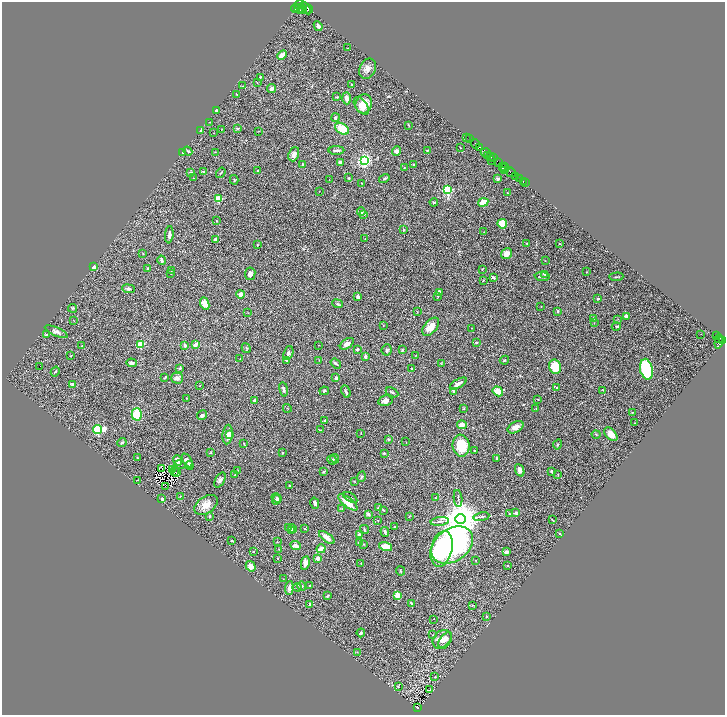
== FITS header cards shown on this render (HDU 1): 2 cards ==
NAXIS1  =                 1446
NAXIS2  =                 1426

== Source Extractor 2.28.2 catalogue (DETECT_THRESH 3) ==
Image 1446 x 1426 px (HDU 1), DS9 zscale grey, zoomed out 1/2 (1 PNG px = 2 x 2 image px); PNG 727 x 717 px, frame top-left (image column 2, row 1426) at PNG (2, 2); each listed source drawn as its Kron ellipse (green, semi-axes under 4 px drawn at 4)
Background 0.829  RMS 0.028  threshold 0.0841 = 3 sigma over >= 5 px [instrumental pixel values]
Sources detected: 349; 41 cannot appear on this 1/2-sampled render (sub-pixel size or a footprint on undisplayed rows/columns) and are neither listed nor drawn; the other 308 listed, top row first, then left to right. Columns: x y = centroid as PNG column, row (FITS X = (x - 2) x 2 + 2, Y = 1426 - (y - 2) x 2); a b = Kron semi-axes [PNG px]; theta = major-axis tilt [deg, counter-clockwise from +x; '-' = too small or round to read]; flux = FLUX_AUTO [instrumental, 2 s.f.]
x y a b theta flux
299 4 5 3 - 13000
295 8 4 3 - 1900
299 8 4 2 - 3300
302 8 3 2 - 2900
306 8 6 4 -59 15000
308 9 4 2 - 4000
300 10 3 2 - 2600
318 26 5 3 - 17
347 48 2 1 - 2.2
282 55 5 3 - 44
368 69 10 8 65 29
260 77 2 2 - 7.7
257 83 3 2 - 1.7
352 85 3 2 - 2.6
242 86 4 3 - 4
272 88 4 3 - 16
236 94 3 2 - 2.8
337 97 4 2 - 3.6
347 98 6 3 -87 36
364 104 9 8 - 73
361 106 10 5 -54 47
216 110 3 3 - 8.7
335 118 4 4 - 9.1
210 122 2 2 - 1.5
409 125 3 2 - 3.9
237 128 3 2 - 11
222 129 3 2 - 2.4
342 129 7 5 -34 110
201 130 3 2 - 15
259 131 3 2 - 2.3
214 133 2 1 - 1.3
466 137 4 1 - 83
469 138 4 2 - 120
475 144 5 2 - 1500
480 147 3 2 - 900
460 148 2 1 - 2
336 150 8 2 2 12
427 150 3 2 - 2.3
188 151 5 3 - 6.1
396 151 5 4 - 17
215 152 3 2 - 2.3
182 153 3 2 - 4.3
486 153 5 3 - 1300
294 154 7 5 69 21
487 155 3 2 - 1300
491 156 3 2 - 1500
494 158 3 1 - 450
492 160 3 2 - 840
364 161 3 3 - 1700
340 162 3 3 - 22
498 163 4 3 - 1600
302 164 2 2 - 6
413 165 2 2 - 8
503 166 2 1 - 430
505 167 2 1 - 740
404 168 4 2 - 2.6
505 168 4 2 - 440
505 170 2 2 - 560
203 171 3 3 - 6.5
258 171 4 3 - 9.4
191 172 4 2 - 2.7
510 172 6 2 -39 200
221 173 6 2 55 5.2
516 176 3 2 - 1400
193 178 2 2 - 2
349 178 2 2 - 5
384 178 5 3 - 6.9
498 179 3 2 - 15
519 179 2 2 - 370
234 180 5 2 - 3.4
329 180 2 2 - 1.6
523 181 2 1 - 100
362 183 2 1 - 2.1
525 183 2 1 - 37
447 190 3 3 - 710
319 191 2 1 - 1.5
507 193 3 2 - 2.4
218 199 3 3 - 230
434 202 4 3 - 8.5
483 202 5 3 - 74
361 212 4 4 - 11
364 214 4 3 - 7.1
217 221 3 2 - 3.3
502 224 5 4 - 180
403 230 3 3 - 3.4
484 232 2 1 - 1.4
169 235 8 3 85 18
365 238 2 2 - 1.7
216 239 4 3 - 12
527 243 2 1 - 3.6
559 244 2 2 - 5.7
257 245 2 2 - 4.5
143 254 3 2 - 1.8
507 254 6 5 - 28
162 260 5 3 - 11
545 261 2 2 - 1.9
93 267 3 2 - 29
148 268 4 3 - 5.3
482 269 3 2 - 4.5
171 271 3 2 - 3.6
587 272 2 2 - 5.9
171 274 2 1 - 1.1
250 274 6 5 - 16
545 274 4 3 - 14
542 276 7 3 -6 15
493 277 3 3 - 10
616 277 7 1 4 3.8
483 280 4 3 - 3
128 289 6 3 -7 11
439 292 3 3 - 33
241 294 4 3 - 35
438 296 4 3 - 5
358 297 3 3 - 18
598 298 2 2 - 19
205 304 6 4 -67 42
337 304 5 3 - 8.6
541 306 2 1 - 1.9
73 308 4 3 - 6.3
558 311 3 2 - 10
417 312 3 2 - 2.5
248 313 2 2 - 1.6
626 316 2 2 - 79
593 318 3 2 - 3
618 319 3 2 - 2.8
73 320 2 1 - 1.6
594 323 3 2 - 2
383 325 2 1 - 1.5
616 326 4 2 - 3.4
431 327 10 6 49 54
471 328 2 1 - 2.3
56 332 12 4 -24 17
701 334 2 2 - 2
46 335 4 3 - 4.9
717 336 3 2 - 340
719 338 4 2 - 550
722 341 2 2 - 1100
476 342 4 3 - 5.5
719 342 6 3 72 1800
140 344 3 3 - 330
347 344 8 4 35 22
185 345 4 3 - 16
195 345 3 2 - 31
319 345 2 2 - 2.1
82 346 3 2 - 2.6
246 348 5 1 - 3.3
357 349 3 2 - 8.6
387 350 5 5 - 10
402 350 4 3 - 5.5
288 353 7 4 69 13
416 355 2 2 - 2
71 356 3 2 - 3.2
365 356 4 3 - 14
240 359 2 1 - 4.8
286 360 3 2 - 4.3
319 360 3 2 - 2
504 360 4 3 - 5.8
131 363 5 3 - 16
336 363 6 2 -37 11
441 364 3 3 - 3.5
40 367 2 1 - 41
555 367 7 6 - 160
180 368 2 2 - 27
412 368 3 2 - 2.9
646 369 10 6 -77 460
55 372 5 2 - 5.2
165 378 3 2 - 3.6
177 378 6 5 - 18
336 378 3 3 - 12
72 384 4 3 - 7
458 384 9 3 30 23
199 386 2 1 - 1.6
557 388 3 2 - 3.4
284 389 7 3 -80 12
603 390 3 2 - 3.4
324 391 5 3 - 6.3
454 391 3 2 - 7.3
498 391 5 4 - 67
346 392 6 2 -65 11
392 392 7 2 -29 8.2
186 398 2 2 - 1.8
538 399 3 2 - 2.9
255 400 4 3 - 9.6
385 401 7 5 14 22
287 408 4 2 - 2.5
463 409 4 3 - 4.1
536 409 3 2 - 1.9
632 412 2 2 - 4.7
137 414 6 5 - 150
202 415 5 4 - 12
325 421 2 2 - 22
634 423 2 2 - 2.1
462 425 5 4 - 36
515 427 8 5 29 33
97 430 4 3 - 770
320 430 4 2 - 2.6
361 433 3 2 - 1.9
228 434 10 5 83 34
229 434 2 1 - 9.4
596 434 4 3 - 4.4
611 434 8 5 -48 40
388 439 3 3 - 6.2
122 442 4 3 - 6.8
406 442 2 1 - 1.5
244 443 3 2 - 2.4
557 444 5 3 - 5.2
461 446 11 8 -83 150
474 451 2 2 - 2.5
283 452 2 2 - 7.2
211 453 3 3 - 4.4
384 453 2 2 - 9.4
138 458 2 2 - 6.5
335 458 4 3 - 14
497 459 3 2 - 5.2
177 460 5 4 - 34
187 460 7 4 -59 22
332 460 5 3 - 8.1
180 465 6 3 -13 9.2
189 465 4 3 - 19
162 469 2 1 - 0.79
173 469 2 1 - 2.1
520 470 6 4 -67 19
237 471 2 2 - 2.3
324 471 3 3 - 6.9
551 471 2 2 - 27
174 472 2 1 - 4.9
176 473 3 1 - 2.1
235 475 2 1 - 2.2
558 475 3 2 - 2.5
361 477 5 3 - 7.7
137 480 3 2 - 2.3
220 480 8 4 61 16
354 481 3 2 - 2.3
165 486 2 1 - 140
290 486 2 2 - 6.4
180 496 2 2 - 5.4
350 497 8 3 -34 9.4
277 498 5 3 - 9.6
435 498 2 2 - 3.4
458 498 8 3 -84 9.2
162 499 3 3 - 8.6
276 500 5 4 - 14
348 502 11 4 -38 86
315 503 5 4 - 14
206 505 13 8 35 63
342 508 3 2 - 2.8
379 508 3 3 - 13
384 510 4 2 - 4.5
516 513 2 2 - 30
368 514 2 2 - 35
509 514 4 2 - 3.6
210 516 3 3 - 5.3
409 516 3 2 - 2.3
481 517 8 2 10 8.1
461 519 5 5 - 18000
378 520 3 2 - 2.8
552 520 4 2 - 3.5
440 521 9 3 6 12
395 526 3 2 - 3.4
288 527 3 2 - 1.8
292 529 4 3 - 6.8
305 529 4 2 - 3.6
364 530 4 2 - 5.9
291 531 4 3 - 6.7
385 532 5 3 - 10
559 533 3 2 - 4.3
359 535 4 4 - 13
327 537 9 4 -36 36
232 541 3 2 - 4.4
277 542 2 2 - 2.6
359 543 4 3 - 9.6
363 544 3 2 - 3
452 545 23 16 35 1200
295 546 5 4 - 30
386 547 7 4 -13 75
279 549 3 2 - 2.7
321 549 4 2 - 59
442 549 18 10 77 660
254 552 3 2 - 2.5
506 552 4 3 - 18
278 558 2 2 - 2.6
318 558 3 3 - 27
476 560 2 2 - 1.9
305 563 7 4 80 27
361 563 2 2 - 3.4
251 566 5 4 - 31
507 566 2 2 - 7.2
401 571 5 2 - 4.2
283 579 2 1 - 1.4
302 586 5 4 - 8.4
309 586 2 2 - 2.9
297 587 4 3 - 6.1
289 588 7 4 85 22
398 595 2 2 - 170
327 596 4 3 - 5.4
411 603 3 2 - 6.7
310 604 3 3 - 11
472 605 3 2 - 3.7
487 616 2 2 - 16
433 619 2 1 - 48
361 633 4 3 - 8.2
433 635 3 3 - 3.6
442 640 10 8 45 40
445 640 9 5 51 20
357 652 3 2 - 2.6
435 677 3 3 - 4
398 686 3 2 - 3.4
429 690 2 1 - 1.5
418 708 3 2 - 78
At the frame edge (FLAGS 8, measured only in part): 1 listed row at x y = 299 4
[41 sub-pixel or undisplayed-footprint detections neither listed nor drawn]